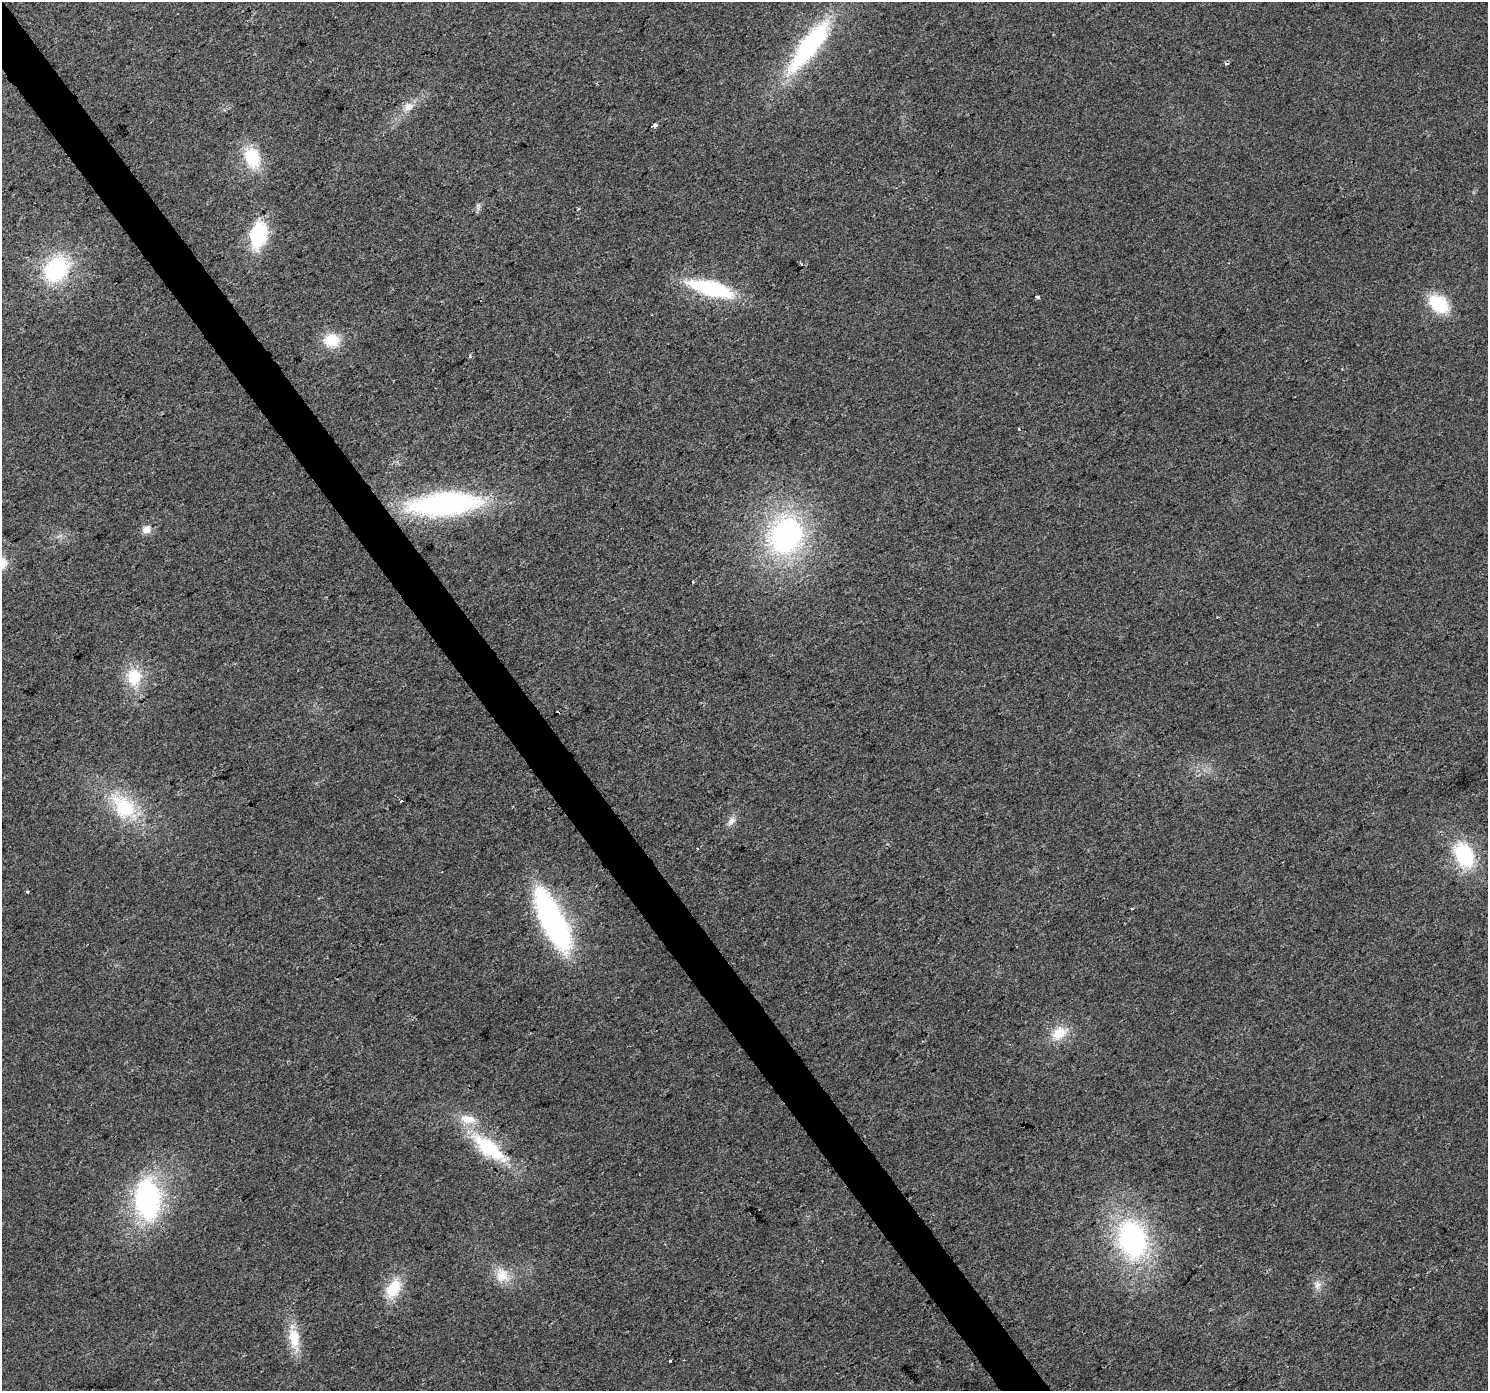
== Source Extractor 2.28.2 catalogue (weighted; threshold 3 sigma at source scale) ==
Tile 11 of 4 x 4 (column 3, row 3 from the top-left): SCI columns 2976-4461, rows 1579-2967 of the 5947 x 5874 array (HDU 1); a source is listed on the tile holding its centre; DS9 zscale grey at full resolution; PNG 1490 x 1393 px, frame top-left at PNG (2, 2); no overlay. Shown black and unused: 3% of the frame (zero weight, under 2 of 3 exposures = <1% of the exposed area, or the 3 px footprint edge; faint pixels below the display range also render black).
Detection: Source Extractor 2.28.2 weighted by HDU 2 'WHT'; one run over the whole footprint, this tile lists its part. Background 0.0314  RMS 0.0063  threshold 0.0285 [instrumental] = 3 sigma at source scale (4.5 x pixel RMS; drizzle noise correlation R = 1.50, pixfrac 1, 0.0396/0.0396 arcsec/px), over >= 5 px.
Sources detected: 41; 1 inside a brighter object's white glare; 5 cosmic-ray / hot-pixel residue — not listed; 1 inside a brighter listed object's ellipse — not listed separately; the other 34 listed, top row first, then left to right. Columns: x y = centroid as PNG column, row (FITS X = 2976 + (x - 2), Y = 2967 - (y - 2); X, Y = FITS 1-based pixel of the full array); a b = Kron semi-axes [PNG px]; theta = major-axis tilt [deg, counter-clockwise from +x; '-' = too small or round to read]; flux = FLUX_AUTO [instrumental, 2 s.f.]
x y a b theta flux
808 47 60 17 55 96
409 107 14 10 27 5.9
654 125 4 3 - 3.6
252 158 25 18 -71 25
478 206 9 5 90 1.8
578 209 4 3 - 0.59
258 235 22 13 78 53
801 264 3 3 - 2.1
56 269 25 20 45 65
711 289 38 12 -15 75
1038 297 4 3 - 5
1438 304 22 15 -39 28
331 340 21 16 2 16
1019 429 3 3 - 2.1
445 504 59 19 5 170
146 529 11 9 38 4.8
786 535 31 27 66 150
693 582 3 2 - 0.81
134 677 26 21 -88 21
401 801 3 3 - 5.1
124 807 38 23 -45 41
731 821 12 8 62 3.7
1464 855 31 21 -64 41
28 892 3 3 - 1.1
553 921 67 21 -64 150
1059 1033 24 16 34 14
489 1148 47 18 -38 46
148 1199 43 27 -86 110
1132 1239 44 30 -78 120
502 1275 21 17 -64 13
1317 1285 12 9 76 4.1
393 1288 26 16 59 19
294 1338 32 14 -82 16
670 1361 3 3 - 3